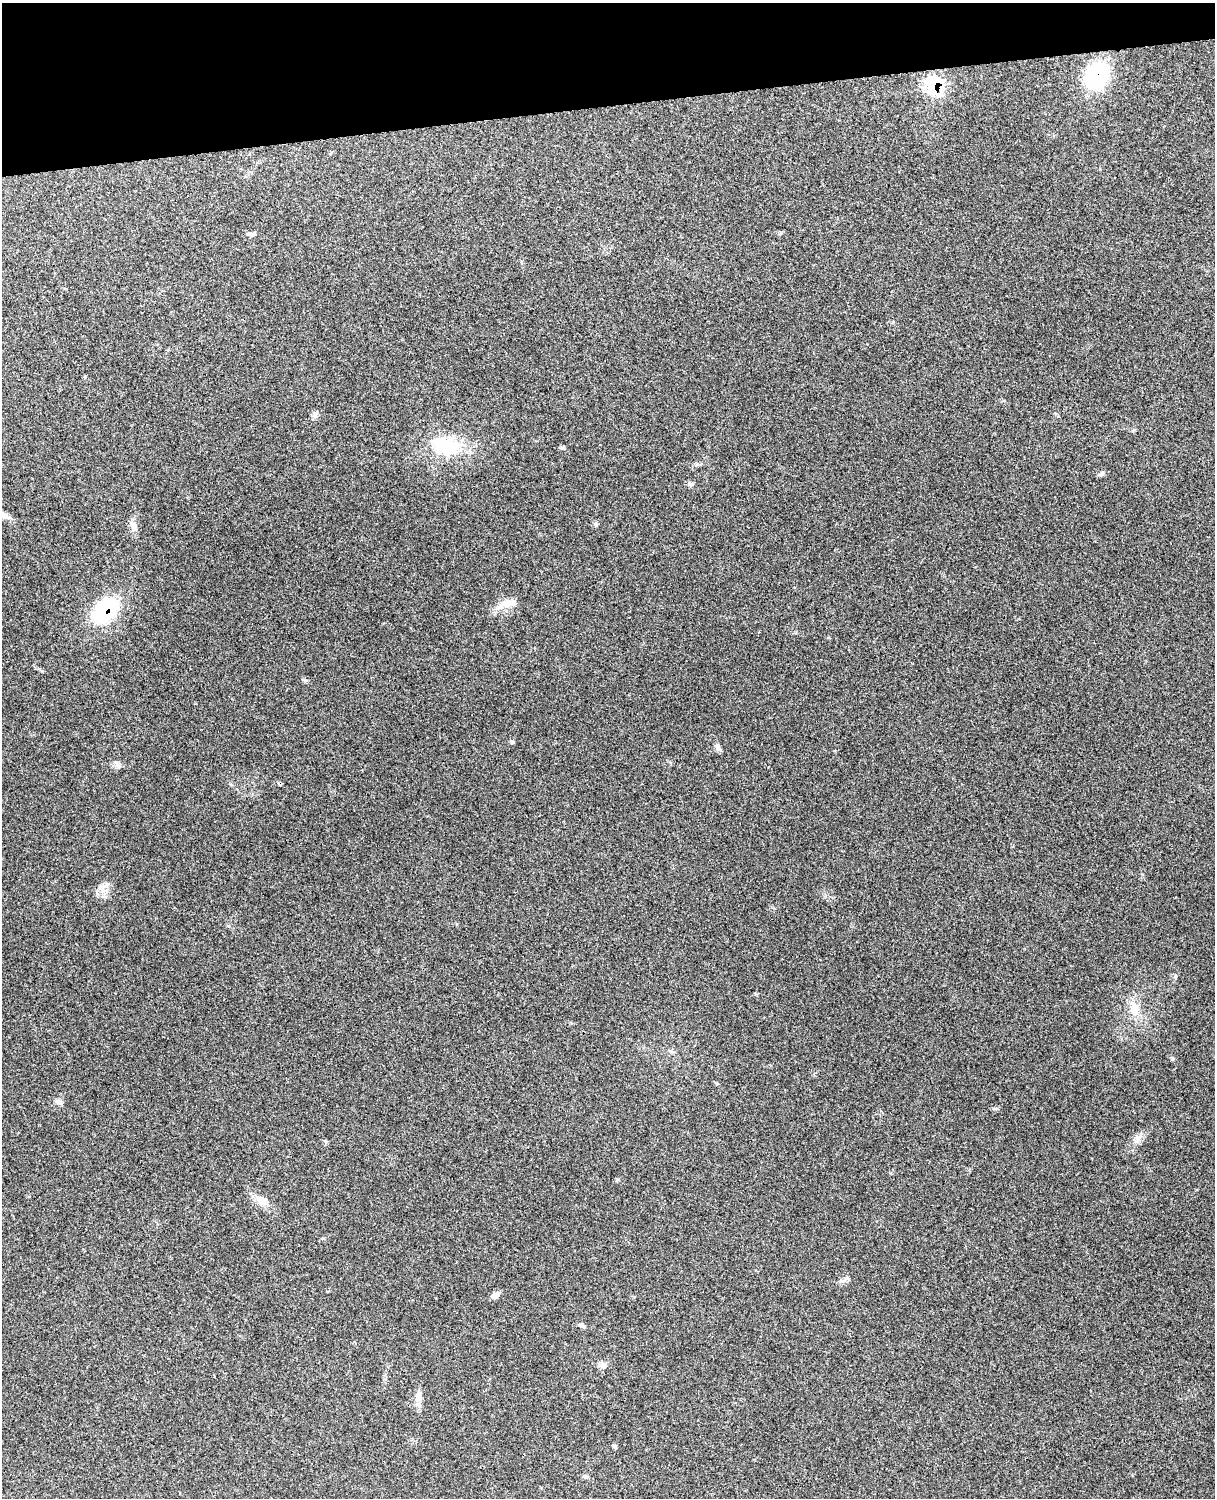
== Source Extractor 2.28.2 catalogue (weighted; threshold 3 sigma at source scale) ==
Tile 3 of 4 x 3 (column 3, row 1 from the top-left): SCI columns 2545-3757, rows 3156-4651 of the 5089 x 4925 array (HDU 1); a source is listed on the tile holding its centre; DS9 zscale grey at full resolution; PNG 1217 x 1500 px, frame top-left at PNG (2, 3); no overlay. Shown black and unused: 7% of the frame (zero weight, under 3 of 4 exposures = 6% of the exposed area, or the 3 px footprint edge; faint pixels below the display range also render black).
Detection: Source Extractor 2.28.2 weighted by HDU 2 'WHT'; one run over the whole footprint, this tile lists its part. Background 0.265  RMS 0.009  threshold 0.0405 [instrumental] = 3 sigma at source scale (4.5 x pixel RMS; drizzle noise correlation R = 1.50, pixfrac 1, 0.05/0.05 arcsec/px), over >= 5 px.
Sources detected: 26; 1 cosmic-ray / hot-pixel residue — not listed; the other 25 listed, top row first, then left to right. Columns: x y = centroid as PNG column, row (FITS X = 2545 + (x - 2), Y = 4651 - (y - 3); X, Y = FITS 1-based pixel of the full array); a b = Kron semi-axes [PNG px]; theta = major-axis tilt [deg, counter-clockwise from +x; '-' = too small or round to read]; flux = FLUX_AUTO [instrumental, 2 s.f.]
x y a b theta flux
1096 76 34 25 59 65
934 85 12 11 - 69
252 234 10 5 -2 2.4
315 414 9 6 88 2.7
447 446 37 21 -5 45
1101 474 8 5 36 1.8
690 484 8 6 -4 2.2
133 525 13 8 -65 4.8
595 525 8 3 -71 1.2
513 603 41 10 13 12
105 611 29 18 46 66
512 742 8 3 -45 1.1
718 747 11 6 -53 2.7
118 765 13 4 -51 2
1175 976 6 4 71 1.2
1134 1009 18 14 -87 13
58 1102 8 7 - 2.8
1138 1138 11 6 77 3.8
261 1200 18 9 -32 9
496 1295 11 7 35 3.5
582 1325 9 4 -10 1.9
603 1365 9 8 - 3.9
418 1397 12 8 -82 4.9
614 1446 6 5 - 1.2
585 1477 10 3 -15 1.6
Overlapping masked pixels (flux is a lower limit): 3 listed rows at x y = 1096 76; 934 85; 105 611
Unlisted compact peaks at least as high as the median listed source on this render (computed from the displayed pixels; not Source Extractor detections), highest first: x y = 1172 1059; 305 680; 562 448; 42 671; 97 894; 617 1179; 996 1108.